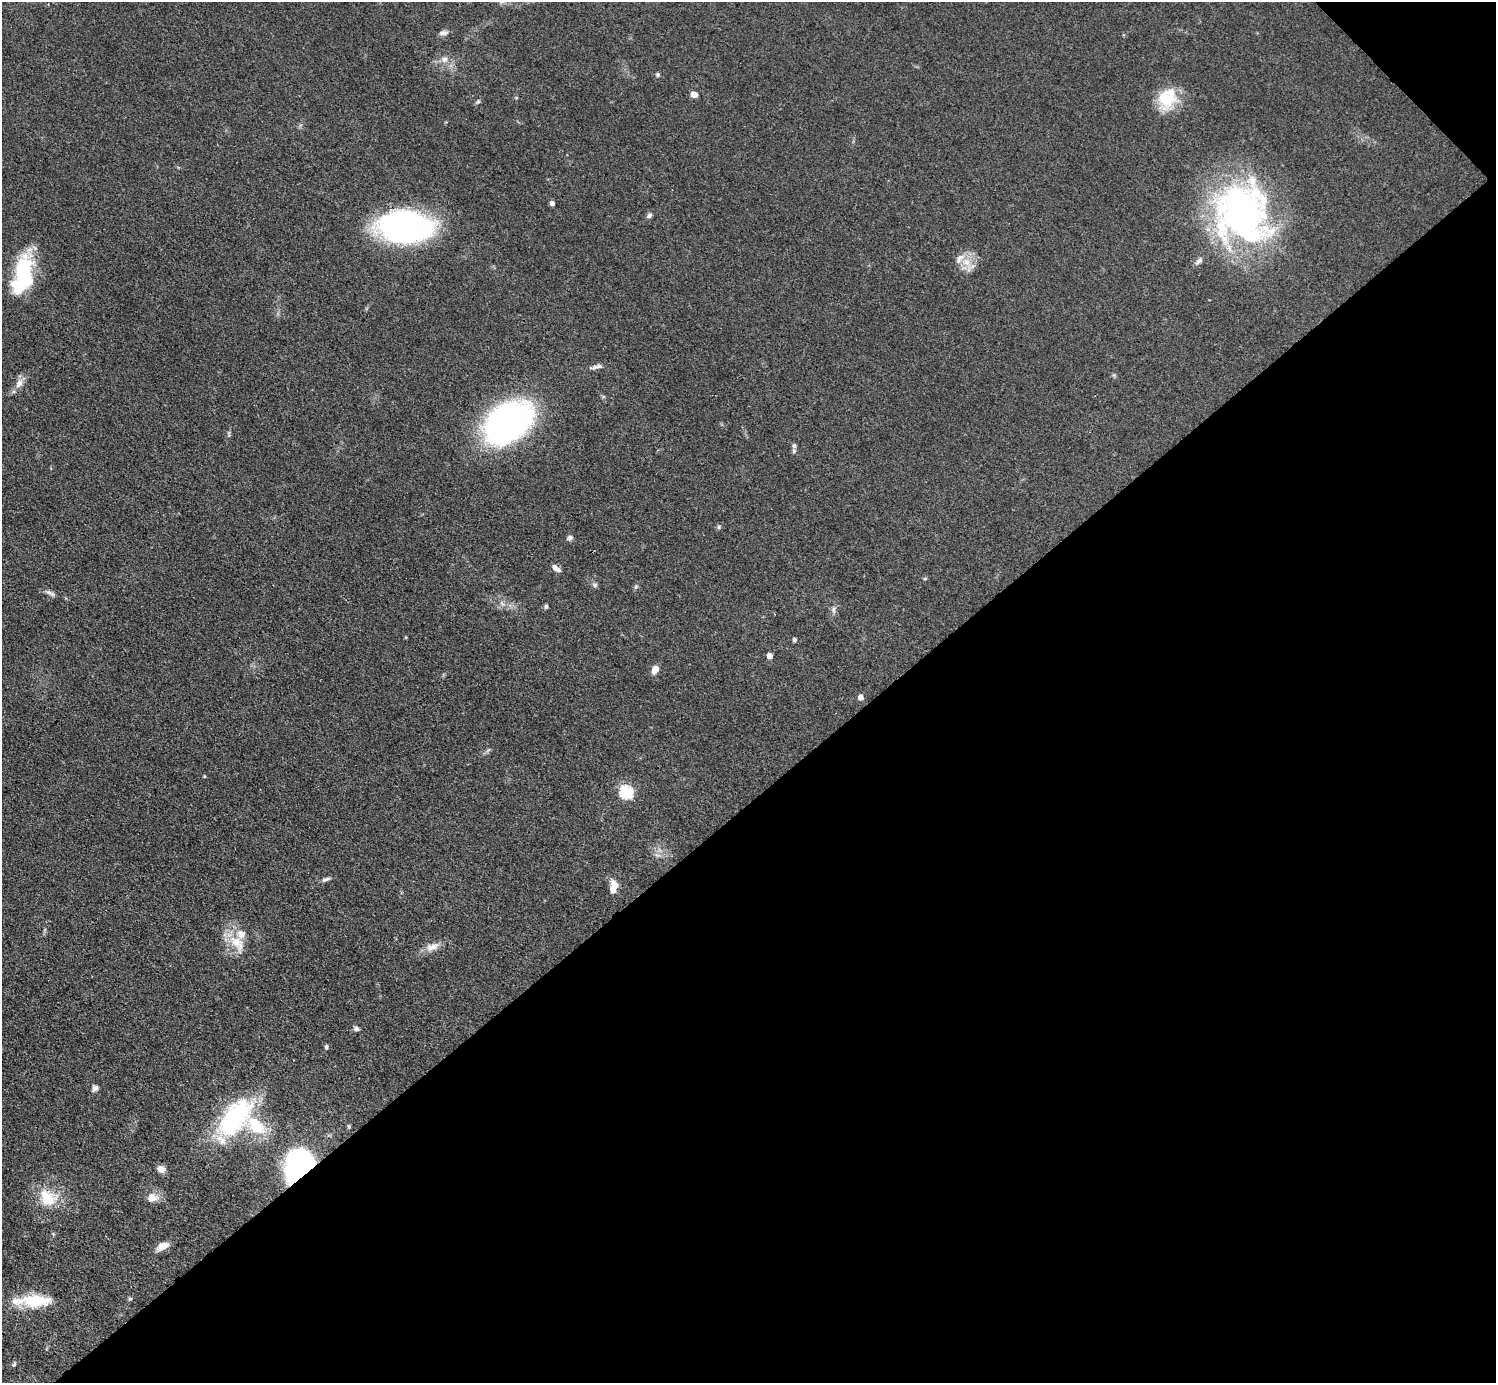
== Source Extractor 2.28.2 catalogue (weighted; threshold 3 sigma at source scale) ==
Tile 12 of 4 x 4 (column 4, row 3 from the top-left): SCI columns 4486-5979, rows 1681-3061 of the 5982 x 5980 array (HDU 1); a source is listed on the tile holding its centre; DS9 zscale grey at full resolution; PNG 1498 x 1385 px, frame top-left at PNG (2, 2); no overlay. Shown black and unused: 43% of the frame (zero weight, under 3 of 4 exposures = <1% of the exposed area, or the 3 px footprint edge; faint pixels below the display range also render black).
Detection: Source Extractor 2.28.2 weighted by HDU 2 'WHT'; one run over the whole footprint, this tile lists its part. Background 0.077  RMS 0.0058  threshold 0.0259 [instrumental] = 3 sigma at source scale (4.5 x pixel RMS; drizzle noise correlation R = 1.50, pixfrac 1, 0.05/0.05 arcsec/px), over >= 5 px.
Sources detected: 59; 7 inside a brighter listed object's ellipse — not listed separately; the other 52 listed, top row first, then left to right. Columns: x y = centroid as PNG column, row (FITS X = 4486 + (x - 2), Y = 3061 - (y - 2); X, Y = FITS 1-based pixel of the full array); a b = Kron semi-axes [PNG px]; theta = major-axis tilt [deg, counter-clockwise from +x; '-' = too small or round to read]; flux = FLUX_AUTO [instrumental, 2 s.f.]
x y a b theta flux
443 33 11 6 7 2.3
444 59 10 8 -6 3.3
658 75 5 5 - 1
694 94 6 5 - 5.6
1167 99 28 22 62 20
478 102 6 4 1 0.87
552 203 5 4 - 2
1242 214 68 59 -61 200
649 215 7 5 50 1.7
404 227 48 28 -1 150
1199 261 11 6 39 2.1
966 262 12 10 -58 6.8
23 274 42 18 77 47
594 367 13 5 13 2.1
19 383 14 8 55 4.1
508 423 46 31 36 180
794 446 7 5 89 1.2
719 527 6 4 89 0.84
570 538 7 6 - 1.6
556 568 11 6 -40 3
925 578 5 4 - 0.63
595 585 6 6 - 1.2
636 587 6 5 - 1
50 593 15 5 -27 2.2
502 604 9 3 -45 1.2
546 606 5 5 - 1
834 610 11 5 86 1.8
406 637 3 3 - 0.59
794 639 5 5 - 1
770 656 4 4 - 4.3
655 670 10 7 57 4.4
861 697 5 5 - 3.5
204 776 4 3 - 0.64
626 792 6 6 - 77
657 855 7 5 -42 1.6
326 879 12 5 22 1.9
613 887 17 9 86 6.2
237 943 31 16 -55 14
432 947 20 10 23 5.5
356 1029 7 5 -18 1.6
326 1047 6 5 - 1
95 1088 8 7 - 2.1
235 1118 56 26 52 72
349 1126 4 4 - 0.82
299 1167 28 20 67 150
161 1169 10 8 -22 3.3
48 1198 25 20 -35 18
152 1198 15 11 7 5.8
163 1246 14 7 28 6.2
130 1299 5 5 - 1
37 1301 36 14 0 22
14 1364 9 5 63 1.1
Overlapping masked pixels (flux is a lower limit): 1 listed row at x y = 299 1167
Isophote crosses this tile's border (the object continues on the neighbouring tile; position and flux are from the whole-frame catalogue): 1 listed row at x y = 37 1301